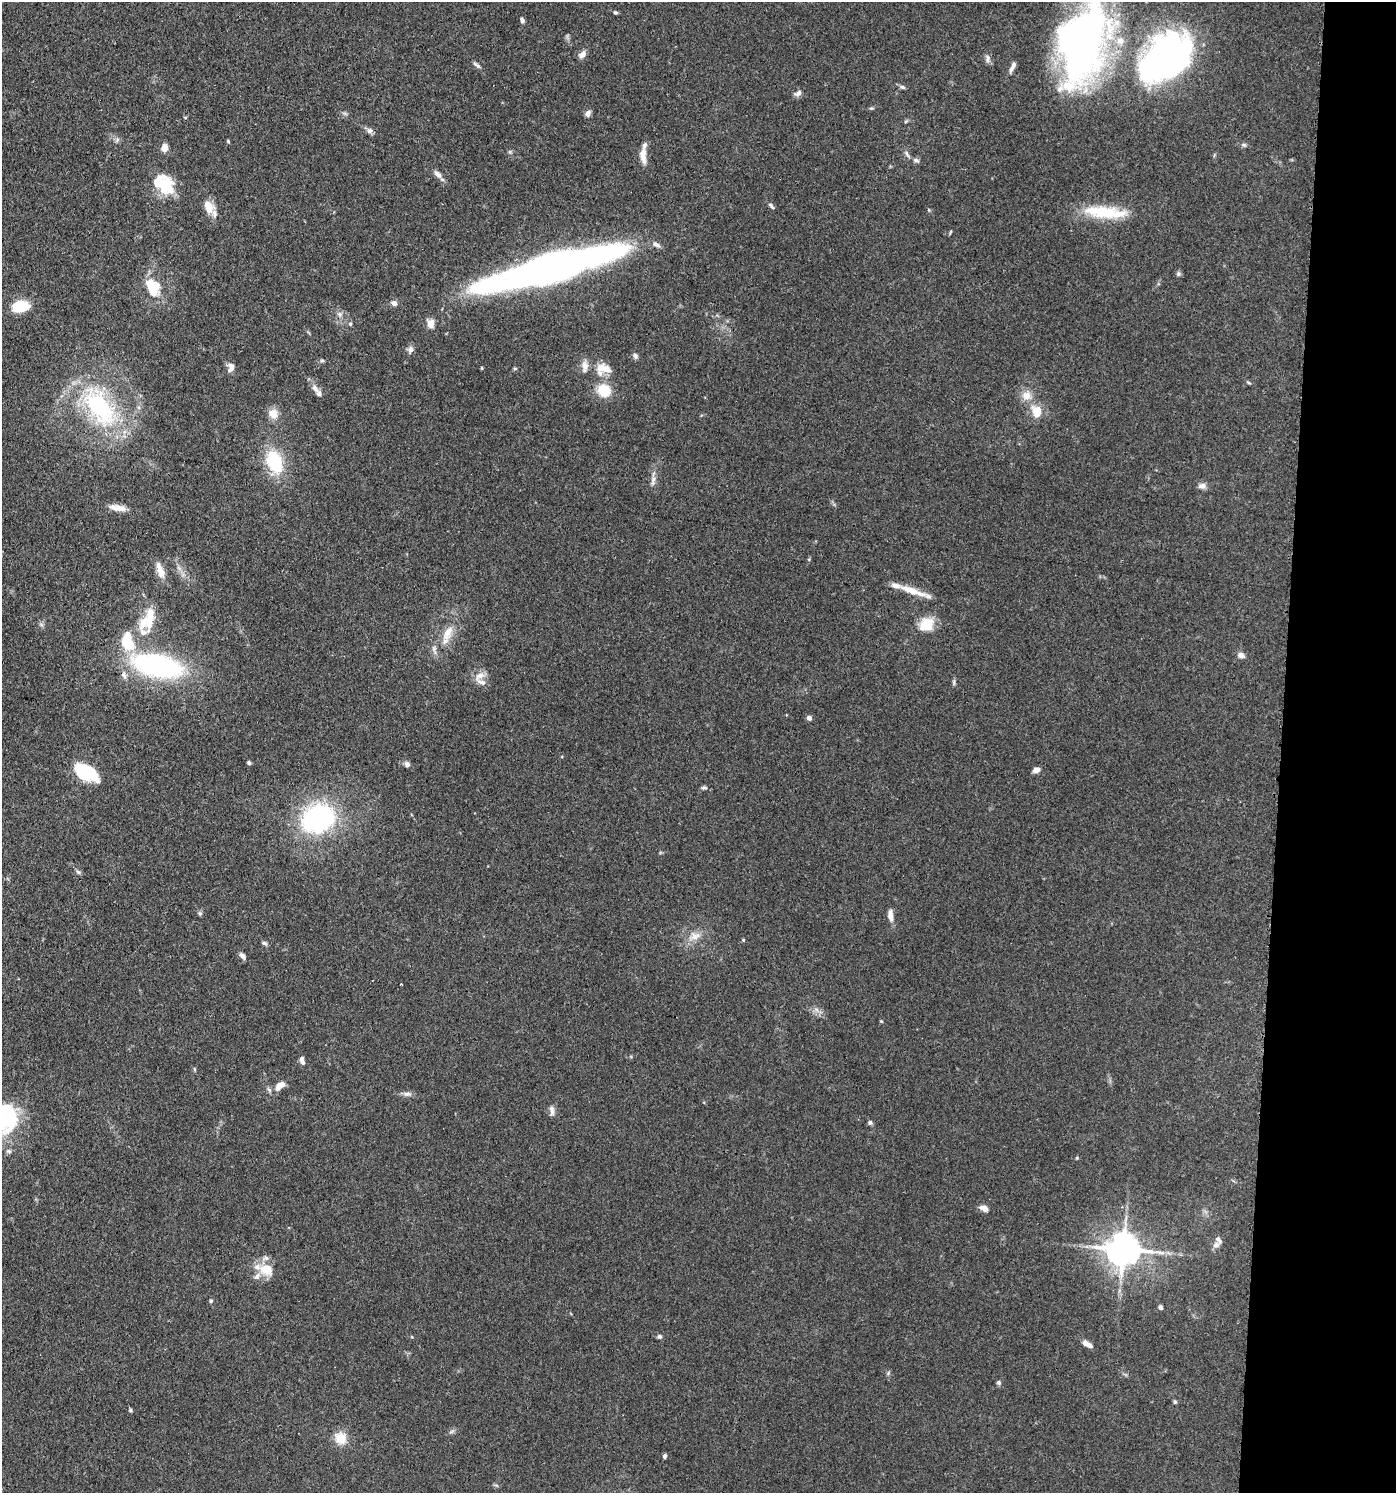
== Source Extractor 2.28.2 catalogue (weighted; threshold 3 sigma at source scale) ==
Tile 6 of 3 x 3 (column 3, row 2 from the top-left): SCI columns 3076-4469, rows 1563-3053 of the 4641 x 4614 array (HDU 1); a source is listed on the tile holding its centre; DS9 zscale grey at full resolution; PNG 1398 x 1495 px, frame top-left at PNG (2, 2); no overlay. Shown black and unused: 8% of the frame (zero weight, under 3 of 4 exposures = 9% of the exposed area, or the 3 px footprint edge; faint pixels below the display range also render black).
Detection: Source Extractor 2.28.2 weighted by HDU 2 'WHT'; one run over the whole footprint, this tile lists its part. Background 0.15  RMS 0.0055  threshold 0.0249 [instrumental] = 3 sigma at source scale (4.5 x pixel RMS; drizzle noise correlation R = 1.50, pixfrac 1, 0.05/0.05 arcsec/px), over >= 5 px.
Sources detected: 123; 4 inside a brighter object's white glare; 1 cosmic-ray / hot-pixel residue — not listed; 16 inside a brighter listed object's ellipse — not listed separately; the other 102 listed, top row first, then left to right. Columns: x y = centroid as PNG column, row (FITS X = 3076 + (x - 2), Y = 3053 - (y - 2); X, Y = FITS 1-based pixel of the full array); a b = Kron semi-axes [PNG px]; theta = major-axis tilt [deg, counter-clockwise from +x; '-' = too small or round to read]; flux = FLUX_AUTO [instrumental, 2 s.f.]
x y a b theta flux
615 12 5 4 - 0.96
522 20 6 5 - 1.4
1082 44 86 48 75 280
582 54 9 6 42 3.3
1166 58 64 41 37 210
988 59 11 6 -85 2
477 65 12 4 -31 1.5
1012 67 15 5 62 2.4
902 87 7 5 -17 1.2
798 93 10 6 31 2.2
871 108 7 3 -1 0.73
588 113 8 6 66 2.2
185 118 5 3 - 0.5
369 130 8 7 - 1.9
228 141 5 4 - 0.65
1244 145 7 5 -1 1.1
164 148 8 6 77 4.5
510 152 6 4 -45 0.81
907 154 11 5 -57 1.7
643 156 20 8 -87 5.2
916 160 9 5 -9 1.6
438 174 13 6 -47 3.2
168 184 27 14 -80 15
208 206 13 9 -65 9.6
771 206 10 4 -48 1.2
1105 212 55 13 -5 26
950 232 6 3 70 0.57
552 265 128 19 16 390
1178 274 7 6 - 1.2
154 288 20 15 64 14
394 303 6 5 - 2.6
20 306 16 10 10 19
339 314 8 6 -21 1.7
350 324 5 4 - 0.84
431 324 10 7 79 4.5
411 350 7 7 - 2.5
635 356 8 6 -58 1.4
322 361 6 4 0 0.88
584 366 15 9 -80 3.8
231 367 11 7 80 3.2
482 368 3 3 - 0.57
515 368 5 3 - 0.68
601 368 22 12 71 7.6
1248 382 7 3 -19 0.72
315 388 13 8 -62 3.1
604 390 15 14 - 14
1027 395 14 13 - 6
99 406 56 28 -57 74
1037 411 8 7 - 13
273 414 10 9 - 6.5
274 462 24 15 -69 30
653 479 9 6 68 2.2
1202 486 10 7 10 2.5
118 508 20 7 -9 5.8
160 570 21 8 -71 6.1
913 592 24 10 -16 8.4
150 618 38 13 82 15
926 624 18 14 38 12
447 633 24 11 65 9.8
127 644 16 11 -19 13
1241 655 7 6 - 2.6
158 666 33 14 -11 140
124 676 10 5 -63 2.1
480 676 15 8 35 4.3
954 682 8 4 90 1
809 718 4 4 - 3.7
249 763 5 4 - 0.87
407 764 7 6 - 2
1036 770 6 5 - 4.3
85 772 25 14 -30 31
704 788 8 5 5 1.1
318 818 28 22 27 98
78 872 7 4 -44 1.1
200 913 7 5 -68 1
890 915 14 6 -86 3.9
695 936 17 10 20 5.9
743 940 5 4 - 0.59
264 943 8 5 -15 1.1
242 956 8 5 -51 2.5
816 1009 7 4 -19 1.7
881 1021 5 3 - 0.49
302 1060 9 5 -74 2.7
280 1086 16 9 39 5.3
407 1094 12 6 3 2.2
552 1112 10 6 83 2.3
4 1118 34 28 64 55
870 1122 6 5 - 1.3
984 1208 10 6 -28 3.7
1216 1245 12 7 32 2.6
1123 1250 10 9 - 1300
266 1269 17 14 -25 11
211 1301 4 4 - 0.76
1160 1307 5 4 - 1.5
659 1336 6 5 - 1.2
412 1337 5 3 - 0.44
1086 1344 9 6 -42 2.9
999 1382 6 6 - 1.1
1175 1402 5 5 - 0.85
130 1410 5 5 - 0.73
451 1432 8 3 19 1.1
340 1438 13 12 - 10
665 1456 5 4 - 1.3
Isophote crosses this tile's border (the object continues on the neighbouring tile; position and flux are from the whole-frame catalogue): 2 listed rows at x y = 1082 44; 4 1118